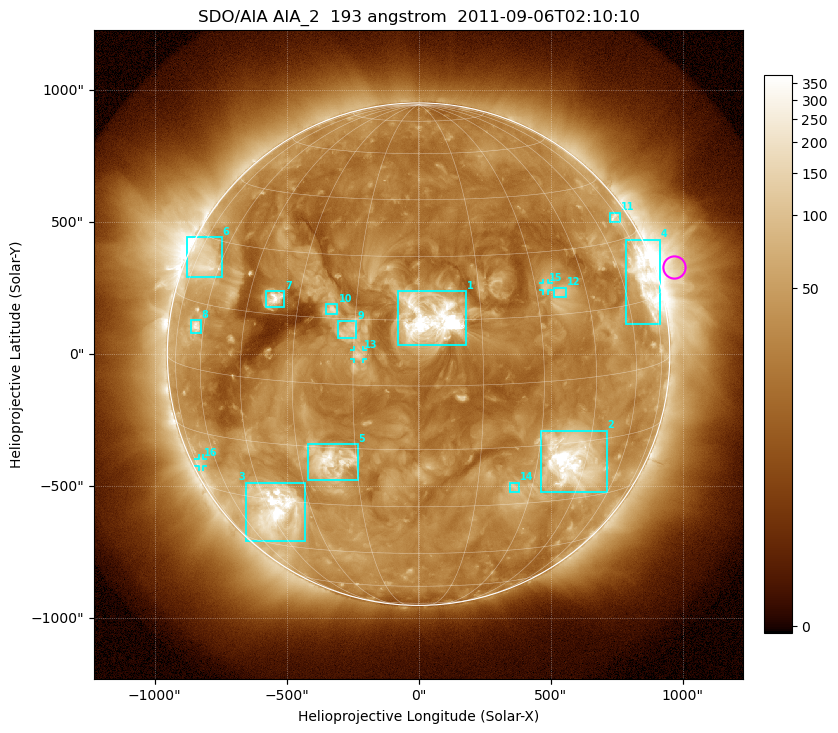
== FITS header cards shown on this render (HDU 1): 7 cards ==
TELESCOP= 'SDO/AIA'
INSTRUME= 'AIA_2'
WAVELNTH=                  193
WAVEUNIT= 'angstrom'
DATE-OBS= '2011-09-06T02:10:10.30'
CTYPE1  = 'HPLN-TAN'
CTYPE2  = 'HPLT-TAN'

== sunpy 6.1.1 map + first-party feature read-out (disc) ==
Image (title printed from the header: SDO/AIA AIA_2  193 angstrom  2011-09-06T02:10:10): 1024 x 1024 px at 2.4 arcsec/px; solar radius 952 arcsec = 397 px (full disc in frame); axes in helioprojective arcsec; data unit not stated in the header (colour bar unlabelled)
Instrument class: DISC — disc imager (sunpy class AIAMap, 193 A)
Bright regions (active regions / flare kernels): reference = the median radial profile (limb darkening/brightening removed); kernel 9 px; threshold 5 sigma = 63.1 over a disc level ~29.1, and >= 1.15x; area >= 12 px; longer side >= 10 px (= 24 arcsec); searched inside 0.97 R_sun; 16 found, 16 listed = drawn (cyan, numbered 1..; 3 of them under ~33 arcsec drawn as corner ticks so the feature stays visible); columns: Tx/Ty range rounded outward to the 5 arcsec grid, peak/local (2 s.f.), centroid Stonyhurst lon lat
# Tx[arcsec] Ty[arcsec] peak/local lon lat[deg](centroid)
1 -80..180 35..240 193 +3 +15
2 465..715 -520..-290 18 +40 -19
3 -655..-430 -710..-485 17 -43 -33
4 785..915 110..435 9.8 +71 +19
5 -420..-230 -475..-340 10 -21 -18
6 -875..-745 290..445 5.6 -69 +24
7 -580..-505 180..240 9.1 -37 +19
8 -865..-825 80..130 6.8 -64 +10
9 -305..-235 60..125 4.5 -16 +12
10 -350..-305 150..190 6.4 -21 +17
11 725..765 500..535 4.5 +73 +35
12 510..560 215..255 4 +37 +20
13 -245..-210 -20..15 4.3 -14 +7
14 345..385 -520..-485 3.9 +25 -25
15 470..495 240..270 3.7 +33 +22
16 -835..-815 -425..-395 3 -70 -23
Off-limb structures (1.02-1.3 R_sun): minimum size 162 px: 6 found; the strongest spans PA ~260..310 deg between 1.02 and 1.3 R_sun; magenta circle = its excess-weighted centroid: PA ~290 deg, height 1.07 R_sun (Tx ~970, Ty ~330 arcsec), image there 3.3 x the reference